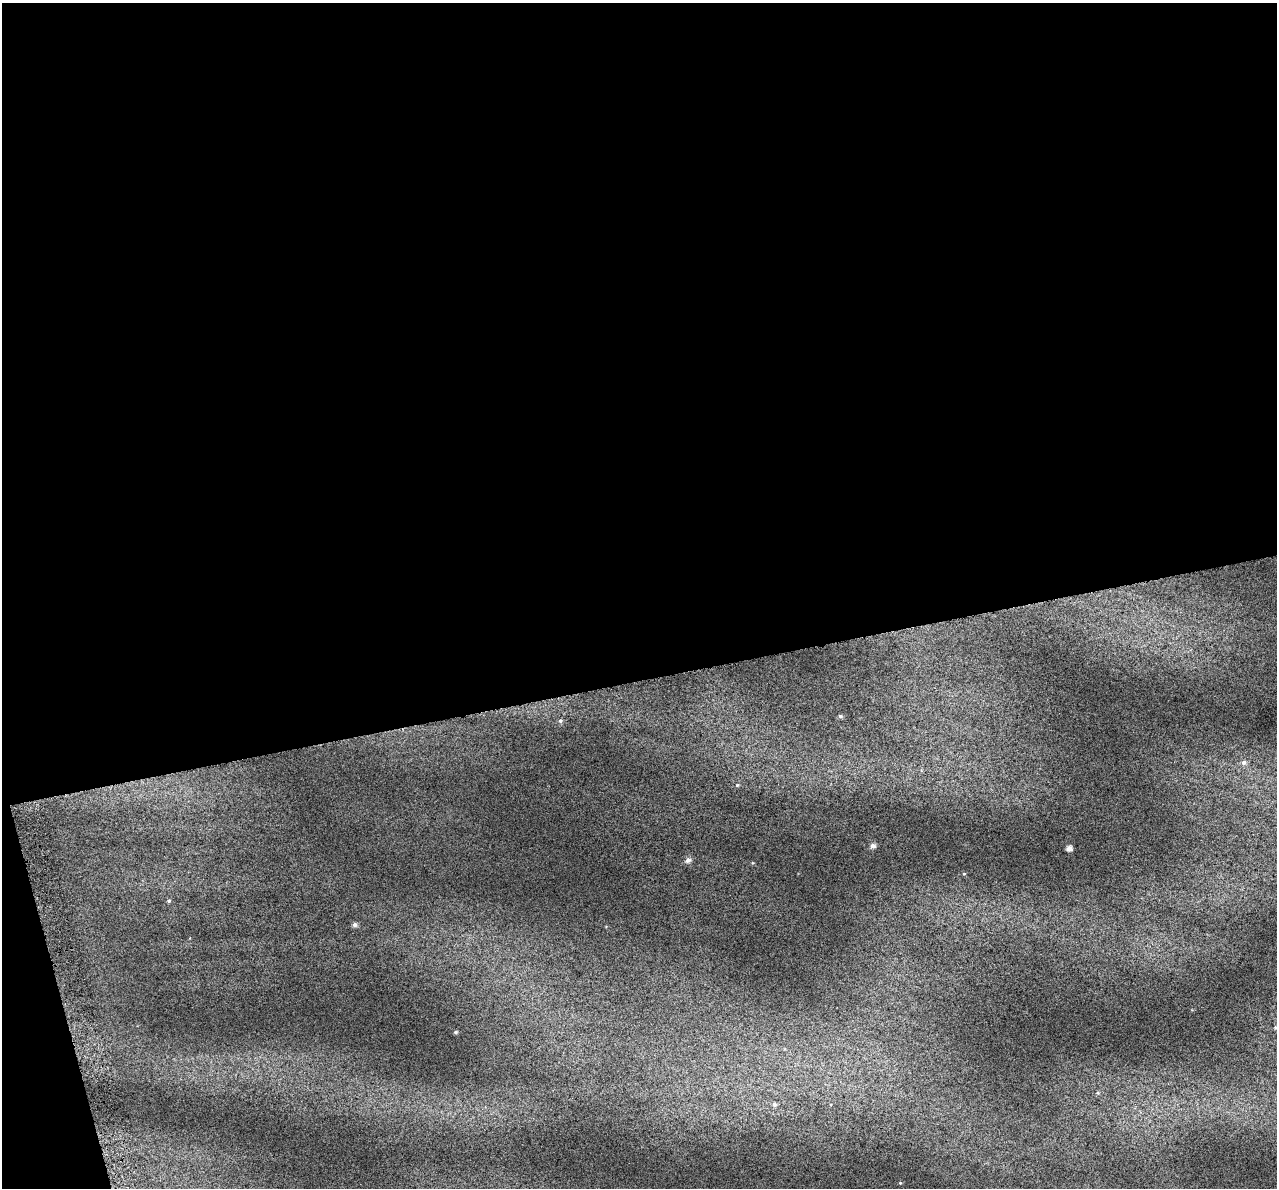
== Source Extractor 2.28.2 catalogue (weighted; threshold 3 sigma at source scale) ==
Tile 1 of 4 x 4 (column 1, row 1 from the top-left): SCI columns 37-1311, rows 3671-4856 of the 5172 x 4917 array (HDU 1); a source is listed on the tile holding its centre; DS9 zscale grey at full resolution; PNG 1279 x 1190 px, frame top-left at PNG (2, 3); no overlay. Shown black and unused: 59% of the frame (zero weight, under 4 of 7 exposures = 2% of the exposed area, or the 3 px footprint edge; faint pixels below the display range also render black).
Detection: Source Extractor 2.28.2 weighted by HDU 2 'WHT'; one run over the whole footprint, this tile lists its part. Background 0.0718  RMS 0.046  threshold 0.19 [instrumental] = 3 sigma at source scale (4.09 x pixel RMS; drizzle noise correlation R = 1.36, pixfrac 0.8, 0.0396/0.0396 arcsec/px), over >= 5 px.
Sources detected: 11; all 11 listed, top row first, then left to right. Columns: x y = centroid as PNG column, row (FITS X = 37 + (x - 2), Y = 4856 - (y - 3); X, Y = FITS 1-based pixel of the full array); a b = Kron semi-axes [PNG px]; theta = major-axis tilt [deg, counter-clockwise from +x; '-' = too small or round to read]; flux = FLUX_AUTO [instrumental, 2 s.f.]
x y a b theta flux
840 716 5 4 - 6.2
560 721 6 5 - 7.6
1243 762 6 6 - 11
737 785 5 4 - 4.5
873 846 6 5 - 15
1069 848 4 4 - 19
688 860 6 6 - 15
169 901 4 4 - 4.9
355 925 6 5 - 13
455 1032 4 4 - 5
774 1104 6 6 - 11